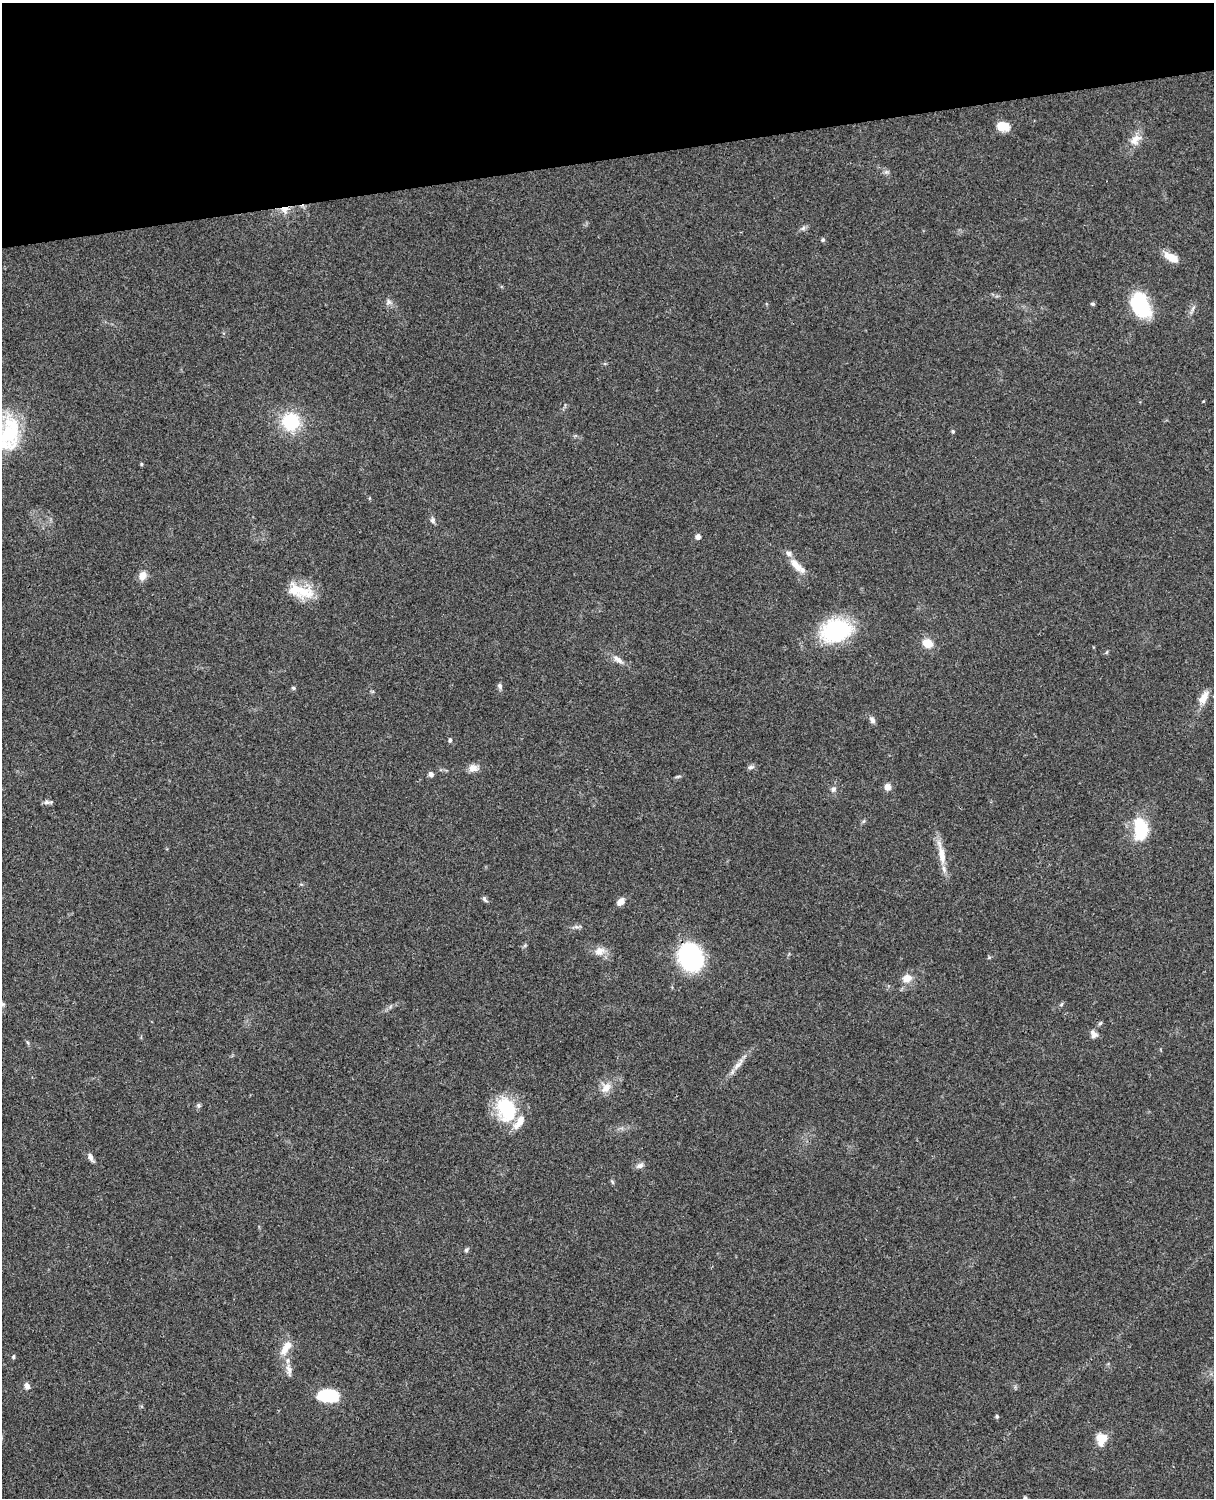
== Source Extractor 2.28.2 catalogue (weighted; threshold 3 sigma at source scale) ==
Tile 3 of 4 x 3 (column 3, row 1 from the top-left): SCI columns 2546-3757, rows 3268-4763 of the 5087 x 4926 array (HDU 1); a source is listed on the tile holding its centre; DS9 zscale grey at full resolution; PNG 1216 x 1500 px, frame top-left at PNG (2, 3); no overlay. Shown black and unused: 10% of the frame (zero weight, under 3 of 4 exposures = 6% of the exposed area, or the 3 px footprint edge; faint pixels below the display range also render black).
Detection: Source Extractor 2.28.2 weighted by HDU 2 'WHT'; one run over the whole footprint, this tile lists its part. Background 0.104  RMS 0.0065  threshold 0.0292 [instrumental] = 3 sigma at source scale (4.5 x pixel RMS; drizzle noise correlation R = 1.50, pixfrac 1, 0.05/0.05 arcsec/px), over >= 5 px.
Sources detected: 67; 4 inside a brighter listed object's ellipse — not listed separately; the other 63 listed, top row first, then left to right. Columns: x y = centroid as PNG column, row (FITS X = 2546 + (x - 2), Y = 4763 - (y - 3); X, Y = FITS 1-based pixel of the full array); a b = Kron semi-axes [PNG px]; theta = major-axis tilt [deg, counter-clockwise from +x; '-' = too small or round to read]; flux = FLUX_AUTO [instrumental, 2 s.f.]
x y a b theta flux
1003 126 14 10 -9 8.7
1135 139 19 11 41 7.3
886 172 7 4 18 1.3
284 210 11 10 - 5.3
803 228 8 5 45 1.5
823 240 5 5 - 1.1
1171 257 18 8 -29 8.8
389 302 8 7 - 2.1
1092 304 6 4 -2 1.1
1140 305 24 16 -67 46
1193 308 10 4 60 1.9
291 422 18 18 - 32
953 431 4 4 - 1.1
10 432 44 31 77 51
141 464 4 4 - 0.79
432 520 7 6 - 1.9
698 537 5 5 - 2.6
797 566 26 9 -44 8.5
143 576 12 9 69 5
302 591 30 18 -15 17
836 631 39 27 15 50
927 643 9 7 -25 12
618 660 17 7 -33 4.1
500 686 8 6 -72 1.6
293 688 6 4 -22 1
1204 697 17 9 62 7.2
872 720 10 6 -59 2.2
450 740 5 4 - 1.2
751 767 9 6 9 1.7
473 768 12 9 1 4.4
431 774 6 5 - 2.1
678 776 8 3 19 1
888 787 8 8 - 3.4
833 789 8 7 - 2.2
46 802 10 5 -4 2
1141 829 20 11 -86 37
941 854 37 8 -79 11
485 899 10 5 -50 1.3
621 901 9 6 45 4.5
576 927 9 4 -13 1.6
599 951 14 11 31 5.9
691 957 20 17 -69 95
907 978 11 9 23 6.7
2 1004 8 6 4 1.5
1061 1004 7 4 45 0.94
1100 1023 6 5 - 1
1094 1034 11 8 -67 3.1
737 1065 17 6 45 4.6
606 1088 13 10 38 6.1
198 1105 7 6 - 1.2
506 1109 32 23 -72 34
91 1157 11 5 -63 2.7
640 1166 10 7 18 2.6
612 1182 7 4 -46 0.89
466 1250 6 5 - 1.1
286 1348 21 9 59 8.2
13 1357 6 4 84 0.88
289 1369 17 7 -78 4.2
27 1386 9 7 -80 2.5
328 1395 20 11 -2 32
997 1416 4 4 - 1.2
1102 1438 12 10 3 9
1025 1498 4 4 - 1.3
Overlapping masked pixels (flux is a lower limit): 2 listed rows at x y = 284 210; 691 957
Isophote crosses this tile's border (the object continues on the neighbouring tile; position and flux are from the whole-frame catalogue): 3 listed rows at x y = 10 432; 2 1004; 1025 1498